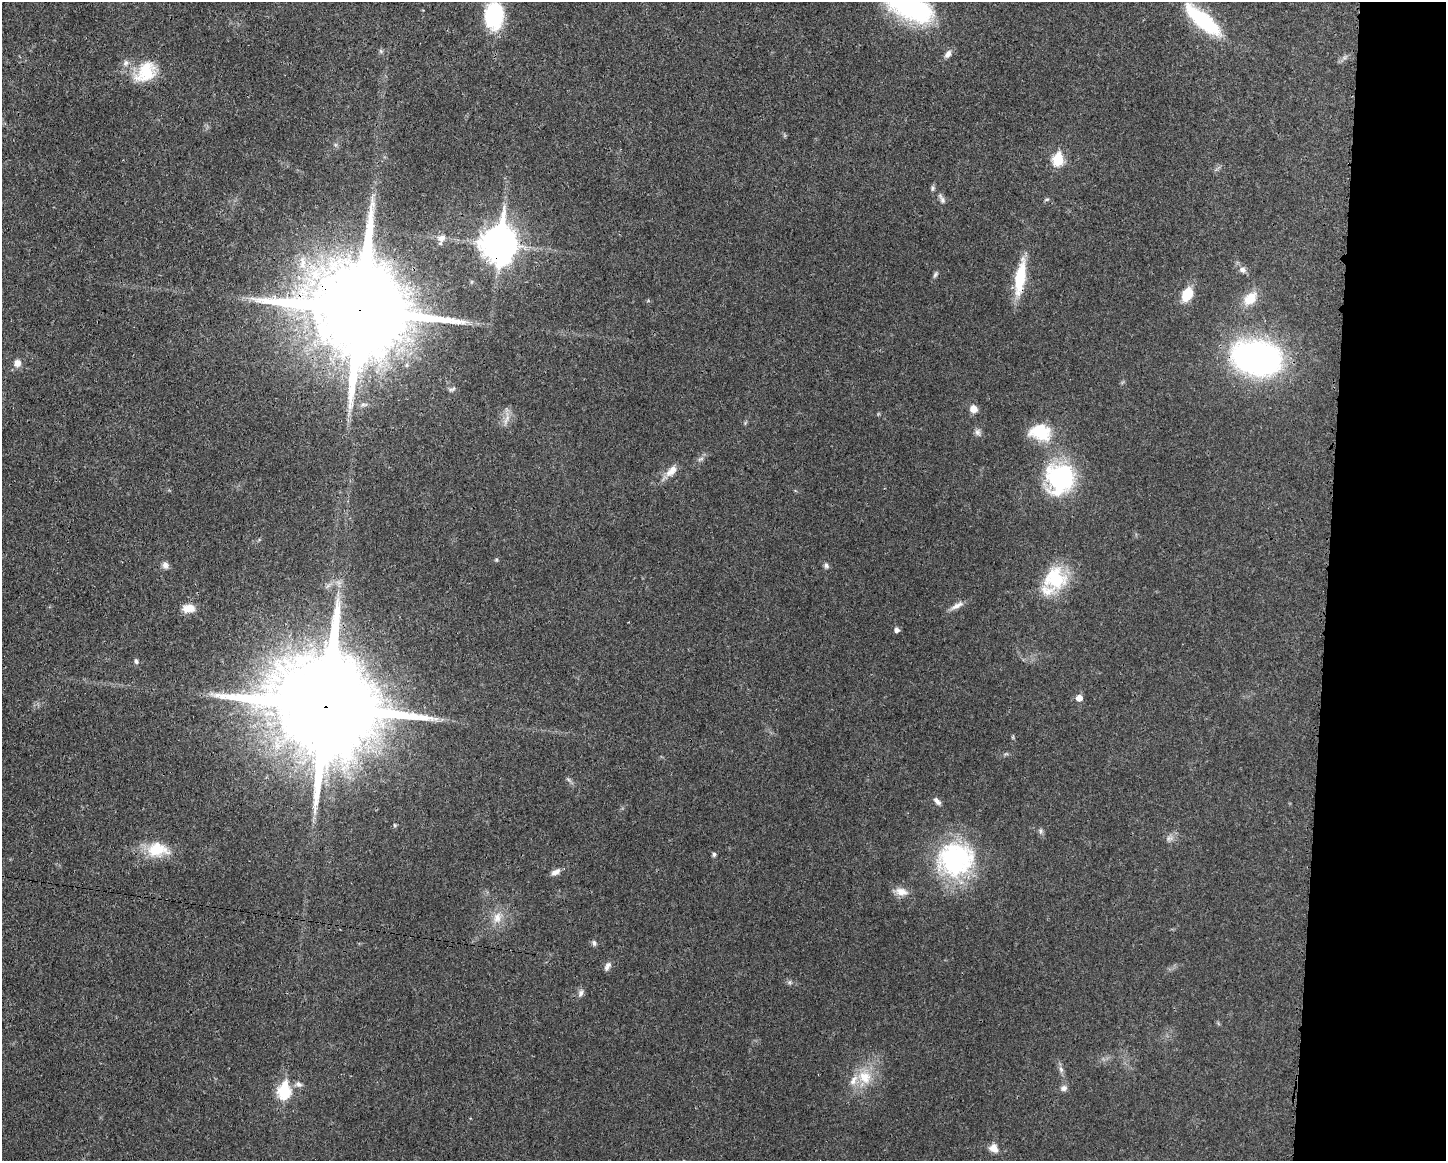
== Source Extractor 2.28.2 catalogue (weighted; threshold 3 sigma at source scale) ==
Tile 9 of 3 x 4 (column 3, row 3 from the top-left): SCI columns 3006-4449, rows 1166-2324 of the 4680 x 4647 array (HDU 1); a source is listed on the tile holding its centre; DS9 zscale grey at full resolution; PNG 1448 x 1163 px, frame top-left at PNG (2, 2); no overlay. Shown black and unused: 8% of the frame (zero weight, under 3 of 4 exposures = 1% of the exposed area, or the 3 px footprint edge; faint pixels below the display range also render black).
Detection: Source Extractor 2.28.2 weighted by HDU 2 'WHT'; one run over the whole footprint, this tile lists its part. Background 0.021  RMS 0.0023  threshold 0.0103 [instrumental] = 3 sigma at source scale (4.5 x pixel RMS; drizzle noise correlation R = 1.50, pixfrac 1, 0.05/0.05 arcsec/px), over >= 5 px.
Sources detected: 61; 1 too faint to see at this stretch — not listed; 2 inside a brighter listed object's ellipse — not listed separately; the other 58 listed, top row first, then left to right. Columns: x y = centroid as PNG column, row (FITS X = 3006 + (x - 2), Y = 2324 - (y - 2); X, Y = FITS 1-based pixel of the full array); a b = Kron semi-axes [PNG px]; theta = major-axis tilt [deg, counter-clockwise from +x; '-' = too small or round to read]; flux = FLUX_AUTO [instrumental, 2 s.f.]
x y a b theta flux
910 7 55 25 -23 31
494 15 27 18 88 17
1203 20 43 13 -40 20
381 51 7 4 -71 0.35
948 54 10 6 57 1.1
126 63 9 6 62 0.86
146 72 31 21 42 8.3
1058 159 7 6 - 16
933 188 7 5 51 0.48
942 199 15 6 -60 0.94
1047 199 8 4 2 0.36
441 238 11 9 8 1.4
499 244 13 10 84 480
1242 270 10 7 -19 1
935 274 8 5 51 0.48
1020 277 45 12 82 8.4
1187 294 13 8 62 6.4
1250 298 19 13 47 4.3
360 310 29 25 -13 6400
1257 357 45 31 -12 74
17 363 9 8 - 1.5
452 389 11 5 25 0.54
973 409 8 8 - 1.9
506 420 17 4 71 1.3
978 432 9 8 - 0.86
1040 432 26 18 -10 8.6
700 459 11 4 26 0.67
671 471 19 9 44 2.4
1060 478 31 29 79 28
165 565 10 8 -71 0.96
826 565 7 6 - 0.61
1055 579 25 25 - 13
957 606 20 7 28 1.6
188 608 16 10 3 2.6
896 630 5 5 - 1
136 661 7 5 -64 0.53
1079 698 6 5 - 2
326 706 30 26 -17 7200
568 779 7 4 -19 0.4
937 801 11 6 -46 0.92
394 825 6 3 -70 0.26
1040 831 8 6 -59 0.54
157 849 28 19 -2 7.4
714 854 4 4 - 0.57
955 859 41 37 6 32
556 872 12 6 26 1.2
901 892 17 9 -12 2.3
497 918 17 11 78 2.9
594 943 7 6 - 0.6
607 966 11 6 57 0.98
789 982 6 6 - 0.45
581 993 11 7 71 0.86
1061 1069 8 6 -69 0.73
865 1077 21 17 -50 5.8
299 1084 9 7 -21 0.88
1064 1088 9 8 - 0.91
284 1091 8 6 83 24
994 1148 12 9 -39 1.8
Overlapping masked pixels (flux is a lower limit): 5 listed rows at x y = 499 244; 1020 277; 360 310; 1257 357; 326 706
Isophote crosses this tile's border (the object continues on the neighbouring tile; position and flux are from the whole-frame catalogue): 2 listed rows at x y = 910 7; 494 15